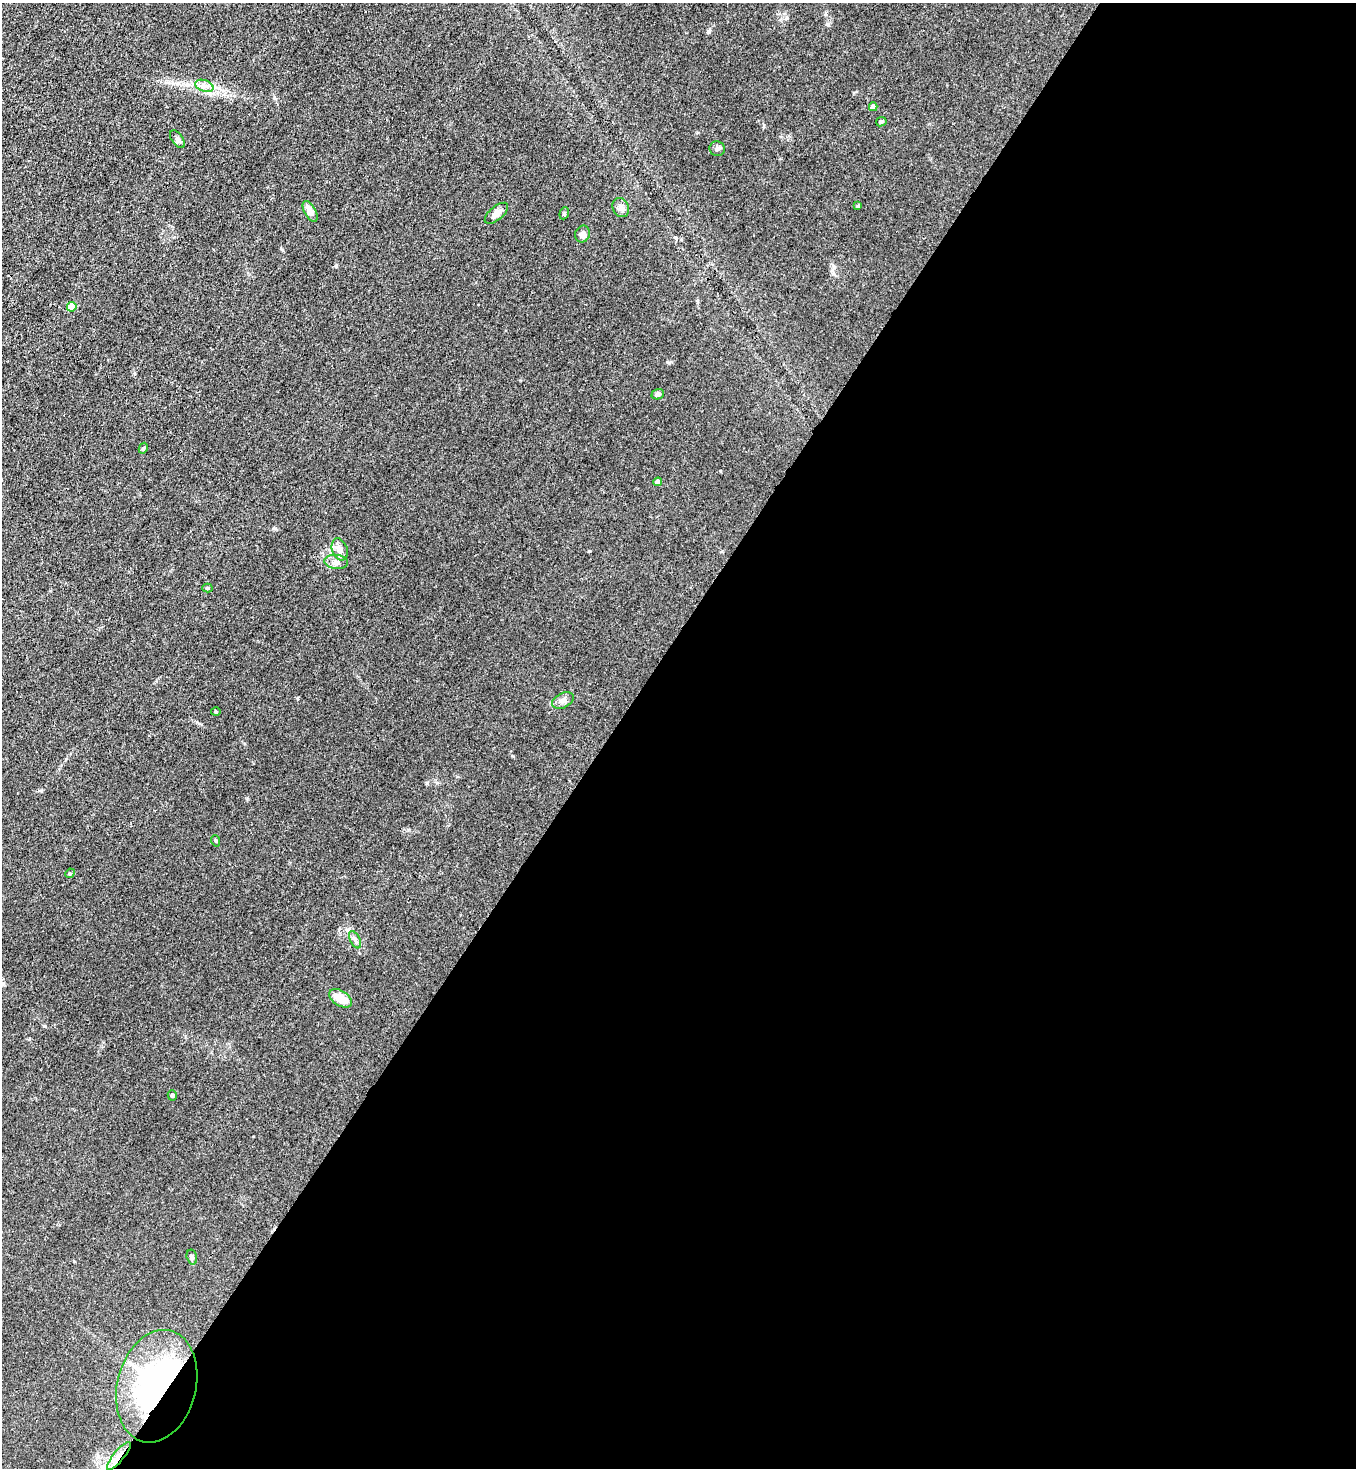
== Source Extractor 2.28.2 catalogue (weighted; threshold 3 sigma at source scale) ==
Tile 12 of 4 x 4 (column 4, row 3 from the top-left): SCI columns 4287-5640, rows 1526-2991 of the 6007 x 5985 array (HDU 1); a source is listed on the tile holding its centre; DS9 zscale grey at full resolution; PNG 1358 x 1470 px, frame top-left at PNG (2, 3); each listed source drawn as its Kron ellipse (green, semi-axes under 4 px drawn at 4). Shown black and unused: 55% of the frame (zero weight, under 3 of 4 exposures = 7% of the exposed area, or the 3 px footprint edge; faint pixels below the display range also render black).
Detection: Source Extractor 2.28.2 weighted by HDU 2 'WHT'; one run over the whole footprint, this tile lists its part. Background 0.0208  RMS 0.0028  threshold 0.0127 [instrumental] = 3 sigma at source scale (4.5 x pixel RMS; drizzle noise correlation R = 1.50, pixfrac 1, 0.05/0.05 arcsec/px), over >= 5 px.
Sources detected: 29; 1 inside a brighter object's white glare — neither listed nor drawn; the other 28 listed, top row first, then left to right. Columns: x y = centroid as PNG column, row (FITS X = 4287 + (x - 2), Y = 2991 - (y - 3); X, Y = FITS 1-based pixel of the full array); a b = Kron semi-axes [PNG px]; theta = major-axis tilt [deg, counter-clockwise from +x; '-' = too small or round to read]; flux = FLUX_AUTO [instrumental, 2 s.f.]
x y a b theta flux
204 86 9 5 -19 1.2
873 107 4 4 - 1.9
881 122 5 4 - 0.44
177 139 10 5 -54 0.76
717 149 8 7 - 0.72
858 206 3 3 - 0.47
621 208 10 8 -63 1.2
310 211 11 5 -61 2.3
496 213 14 6 40 1.8
564 213 6 4 69 0.36
583 234 8 7 - 0.94
72 307 5 4 - 5.2
658 394 6 5 - 0.84
143 448 5 4 - 0.33
658 482 4 4 - 1.7
340 549 11 7 -70 1.7
336 562 12 7 -6 1.2
207 588 5 4 - 0.34
563 700 11 7 26 1.2
216 711 5 3 - 0.29
216 841 6 3 -71 0.26
70 873 5 4 - 0.3
355 940 9 5 -64 0.75
341 998 12 7 -31 4.4
172 1095 5 4 - 0.44
192 1257 7 5 -76 0.62
157 1386 57 39 76 63
119 1456 17 5 51 2.4
Overlapping masked pixels (flux is a lower limit): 2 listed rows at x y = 157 1386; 119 1456
Unlisted compact peaks at least as high as the median listed source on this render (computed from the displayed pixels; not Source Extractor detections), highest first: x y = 764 126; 336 266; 833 274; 589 551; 297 698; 275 528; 669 363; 512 756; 282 249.